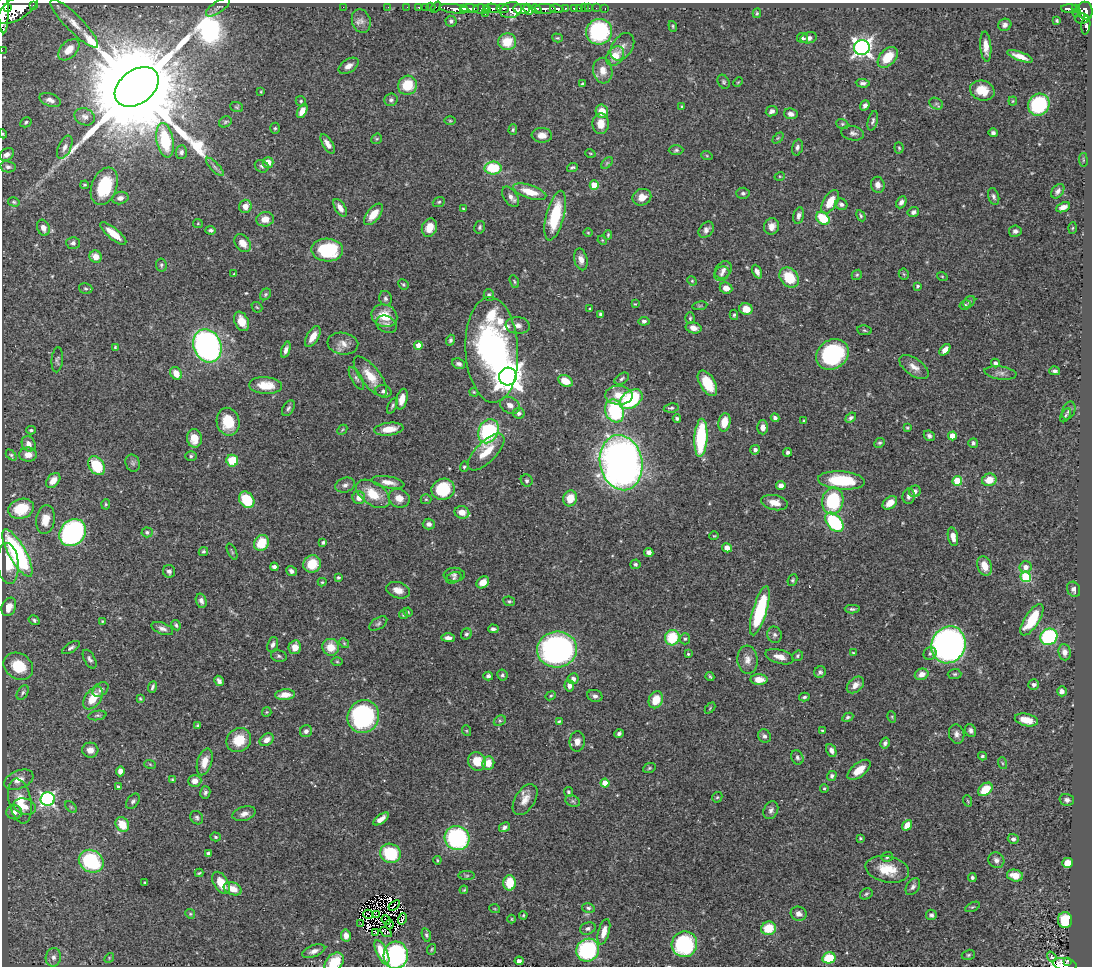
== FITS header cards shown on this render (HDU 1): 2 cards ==
NAXIS1  =                 1090
NAXIS2  =                  964

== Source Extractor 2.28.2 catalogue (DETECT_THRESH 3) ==
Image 1090 x 964 px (HDU 1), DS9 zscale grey, 1 PNG px = 1 image px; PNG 1094 x 968 px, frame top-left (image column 1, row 964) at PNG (2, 3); each listed source drawn as its Kron ellipse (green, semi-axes under 4 px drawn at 4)
Background 0.507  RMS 0.019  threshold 0.0565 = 3 sigma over >= 5 px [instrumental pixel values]
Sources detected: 519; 3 with non-positive FLUX_AUTO (blend fragments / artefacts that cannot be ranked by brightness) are neither listed nor drawn; of the other 516, the 500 brightest by FLUX_AUTO listed and drawn (16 fainter detections omitted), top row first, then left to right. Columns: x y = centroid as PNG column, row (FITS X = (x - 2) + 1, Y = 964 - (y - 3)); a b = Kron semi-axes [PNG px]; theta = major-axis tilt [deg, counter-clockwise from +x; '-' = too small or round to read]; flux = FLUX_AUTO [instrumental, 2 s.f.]
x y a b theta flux
34 5 3 3 - 74
218 7 14 5 35 3.8
343 7 2 2 - 2.3
388 7 2 2 - 6.9
407 7 2 2 - 6.8
419 7 3 3 - 22
425 7 2 2 - 9.7
431 7 4 2 - 12
436 7 6 2 51 12
8 8 3 2 - 220
18 8 24 10 34 3700
463 8 3 2 - 97
492 8 8 4 -7 280
503 8 6 3 -9 190
565 8 3 3 - 100
574 8 4 3 - 59
579 8 2 2 - 5.1
584 8 2 2 - 6.6
589 8 2 2 - 4.3
596 8 2 2 - 6.1
605 8 3 2 - 8.8
454 9 15 4 -7 720
470 9 9 3 -2 480
481 9 8 4 -2 120
486 9 4 2 - 79
522 9 8 5 1 1100
528 9 6 3 -64 490
537 9 5 3 - 360
545 9 10 5 -3 770
557 9 7 4 -10 220
1069 9 8 3 1 180
1076 9 3 3 - 73
3 10 23 5 -89 2000
511 10 11 8 10 630
1085 11 9 7 -80 490
485 13 3 3 - 93
757 13 5 3 - 1.7
1077 13 4 3 - 48
1082 18 7 5 4 160
361 21 12 9 -70 7.2
451 21 5 5 - 3.1
1057 21 3 3 - 1.9
74 23 33 8 -45 22
1005 25 7 6 - 4.5
1086 25 9 4 85 84
673 26 5 4 - 1.6
599 32 13 12 - 150
557 38 5 4 - 1.6
802 38 6 5 - 2.3
809 38 8 5 12 4.6
507 42 9 8 - 29
622 47 15 10 55 9.3
862 47 8 7 - 580
986 47 15 5 -86 11
2 50 2 2 - 5.1
69 50 13 8 45 17
615 56 10 8 52 22
1020 56 13 4 -20 12
888 57 12 7 47 29
349 66 11 6 33 7.2
603 71 13 9 -82 14
724 82 7 5 -60 2.5
738 82 5 3 - 1.2
863 83 7 4 -4 3.3
582 84 3 3 - 1.7
407 85 10 9 - 35
137 87 24 16 37 63000
982 90 12 10 -16 23
261 92 3 3 - 1.2
50 100 11 6 -19 6.2
391 100 7 6 - 3.2
301 101 5 5 - 2.1
1013 101 4 4 - 1.2
936 104 7 5 -29 3.2
865 105 5 4 - 4.3
1039 105 11 10 - 120
682 106 3 3 - 1.5
237 107 6 5 - 1.7
302 111 7 4 62 12
602 111 7 6 - 18
772 111 6 5 - 4.8
791 114 7 5 -11 5.3
85 117 10 8 -23 6
450 121 6 4 -1 1.5
873 121 10 4 75 3.3
26 122 6 5 - 2.3
225 122 6 5 - 2.2
601 124 10 8 89 14
842 124 6 5 - 2.1
275 128 5 5 - 2
513 129 5 4 - 1.9
853 133 11 7 -12 5
993 133 5 4 - 3.5
3 134 5 3 - 1.2
542 135 10 7 -4 10
778 138 6 4 44 1.5
377 139 6 5 - 1.7
165 140 17 8 -80 65
328 144 11 5 -58 8.5
65 147 12 6 64 6.2
797 147 8 5 75 4
899 148 5 4 - 1.8
676 150 7 5 2 2.6
181 152 7 5 86 3.6
590 153 5 3 - 1.2
7 154 8 5 31 6.1
707 156 6 3 -19 1.6
1083 160 7 3 -82 1.4
268 162 5 5 - 15
607 163 7 4 45 2.2
262 166 7 6 - 3
8 167 7 5 -11 3.8
215 167 12 4 -46 4
493 168 8 6 1 49
572 168 5 3 - 2.6
780 176 5 3 - 1.1
85 185 4 3 - 1.8
594 185 4 4 - 33
878 185 8 7 - 7.7
104 186 19 12 69 70
1058 191 8 5 52 4.2
530 192 17 6 -18 25
743 193 6 5 - 3.1
994 196 8 5 -72 3.6
511 197 11 6 -55 6.1
642 197 9 8 - 12
120 198 8 6 13 6.6
14 202 6 4 -16 2
439 202 6 4 22 2
830 202 13 7 59 23
901 202 6 5 - 4.5
841 204 6 5 - 4.3
245 206 7 6 - 13
1063 207 7 4 22 6.9
340 208 10 5 -59 7.6
463 209 3 3 - 1.6
913 212 6 5 - 3.8
373 214 13 6 50 19
799 215 8 5 76 5.1
555 216 25 9 76 69
861 216 6 4 -62 2.1
823 218 8 5 -41 49
265 219 9 7 9 14
198 223 5 4 - 1.3
772 226 8 7 - 8.8
480 227 6 5 - 2.8
43 228 8 6 -70 8.9
429 228 9 7 68 19
1073 228 6 4 87 1.5
211 230 5 4 - 3.2
706 230 9 6 52 5.2
1015 231 6 5 - 4.8
588 233 5 3 - 1.1
113 234 16 5 -39 24
608 235 5 3 - 1.6
602 240 5 4 - 1.3
73 243 7 6 - 3.7
243 243 10 7 -51 12
327 250 16 11 -2 79
96 257 6 6 - 14
581 259 11 6 -76 8.2
161 265 7 5 -80 2.5
723 270 9 7 48 6.1
757 272 7 4 -65 6.3
234 274 4 3 - 1.4
722 274 8 7 - 4.9
904 274 5 5 - 1.9
857 275 5 4 - 1.8
942 276 5 3 - 1.3
789 277 11 8 -47 42
514 281 7 3 -69 1.6
692 281 5 4 - 1.5
403 284 5 5 - 2
918 286 3 3 - 2.4
726 288 6 5 - 11
86 289 7 5 -17 2.1
265 294 6 5 - 2
489 295 5 5 - 2.7
385 298 7 6 - 3.9
969 302 7 5 46 2.4
635 304 3 3 - 1.2
965 305 6 4 32 1.7
700 306 7 3 8 1.7
257 307 6 4 -43 1.6
590 309 3 2 - 1.3
746 309 6 6 - 15
601 314 4 3 - 3.5
734 315 5 4 - 2
384 316 13 11 -23 29
690 318 6 5 - 2.1
242 321 10 7 -67 17
644 321 5 4 - 3.2
386 324 11 8 -28 5.5
518 326 12 8 -7 7.7
694 328 8 5 -13 8.3
864 330 7 4 -8 2
313 337 12 6 59 16
450 340 5 4 - 2.6
343 344 15 11 -7 12
418 345 4 4 - 11
207 346 17 13 -67 490
115 347 4 4 - 1.5
286 350 8 4 72 5.4
492 350 53 26 -87 430
945 350 7 4 50 8.2
832 354 17 14 35 130
57 360 12 5 86 3.4
995 363 4 4 - 4.8
459 364 7 5 -20 4.4
914 367 17 8 -35 11
1055 371 5 4 - 3.6
176 373 7 5 -57 14
1000 373 16 6 -7 6.5
370 376 24 9 -52 25
508 377 9 8 - 2000
356 378 13 5 -61 3.9
622 379 8 5 34 2.7
565 381 7 5 -27 23
707 383 14 7 -59 31
265 385 16 8 -4 28
383 391 8 6 -17 3.8
474 392 5 3 - 1.5
619 395 14 9 -3 20
402 399 10 5 75 13
631 399 12 8 35 120
510 405 10 8 -28 7.9
392 406 8 4 64 2.5
288 408 8 5 57 3.3
671 408 7 4 9 2.7
615 411 12 9 -69 95
1069 411 9 6 67 4.3
519 413 6 5 - 4
1066 415 7 4 60 2
677 418 4 3 - 2.7
775 418 4 4 - 3.9
851 418 6 4 40 3
804 421 4 3 - 1.2
228 422 14 11 -77 34
724 422 9 6 79 21
763 427 7 5 -89 7.7
907 428 4 3 - 1.4
389 429 14 6 7 19
31 430 5 4 - 1.9
342 430 6 4 45 1.5
488 431 12 9 65 120
929 436 6 4 -42 3.1
952 436 4 4 - 19
194 438 9 7 -85 19
701 438 19 6 86 110
879 443 6 4 26 2.1
973 443 5 4 - 2.9
29 444 8 6 -57 7.4
755 450 4 4 - 5.1
486 452 24 10 45 27
788 452 4 4 - 2.7
11 455 6 4 -45 1.9
28 455 9 7 -1 9.7
191 456 6 5 - 2.3
232 461 6 5 - 41
133 463 9 7 -66 3.7
621 463 28 21 -79 960
97 466 10 7 -56 56
464 467 5 4 - 2
53 480 8 6 50 12
841 480 23 9 -4 68
989 480 7 6 - 18
527 481 6 5 - 2.8
957 481 5 4 - 52
388 482 16 6 -10 11
345 485 10 7 19 5.1
781 486 4 4 - 8
443 489 12 10 18 69
915 491 6 5 - 4.8
373 494 19 11 -35 32
909 496 7 6 - 5
359 498 6 6 - 8.9
399 498 11 9 -25 12
570 498 8 7 - 23
426 499 5 5 - 1.7
247 500 9 7 -54 48
833 501 13 10 79 98
774 503 13 7 -11 14
890 503 8 5 39 14
106 504 5 4 - 1.6
21 509 13 10 17 36
462 512 7 6 - 14
45 520 14 9 82 15
834 522 11 7 -49 110
429 524 6 5 - 5.8
147 532 5 5 - 3.3
73 533 15 12 46 310
714 536 5 4 - 1.3
953 537 9 5 -79 10
323 542 4 3 - 2.1
261 543 8 7 - 36
727 548 5 4 - 9.7
203 552 5 4 - 2.1
232 552 9 2 -65 1.5
649 552 5 4 - 6.3
17 553 27 8 -61 190
8 563 20 10 -84 25
312 564 9 8 - 31
635 564 5 5 - 2.4
985 566 10 7 -71 17
274 567 4 4 - 4.3
1026 567 6 5 - 7.3
169 571 6 6 - 3.9
291 571 5 4 - 4.4
454 575 10 7 -3 3.9
338 577 3 3 - 2
1026 577 5 5 - 83
454 578 8 5 24 2.9
792 580 6 4 64 2
322 582 4 4 - 1.5
483 582 7 5 39 12
1074 589 8 6 -64 5.2
398 590 12 8 -19 10
201 601 7 5 -73 5.4
509 601 6 4 -9 2.2
9 607 9 7 66 13
852 609 7 4 -1 2.8
760 611 25 7 73 110
408 612 5 4 - 1.4
403 615 4 4 - 1.9
34 620 6 4 -33 2.5
1032 620 18 7 57 49
102 621 4 3 - 1.2
378 624 10 5 33 3.4
176 625 5 4 - 2.3
162 629 11 5 -22 5.6
493 629 5 3 - 3.2
466 634 6 5 - 2.6
774 635 8 7 - 4
1049 637 9 8 - 150
448 638 7 4 -1 6
672 638 8 7 - 48
685 639 5 5 - 2.3
344 643 5 4 - 1.8
273 644 8 5 71 4.4
948 645 19 16 64 580
71 647 10 4 31 3.2
295 647 7 6 - 12
331 647 8 8 - 20
557 649 20 18 5 410
1065 652 8 6 -83 6.8
853 653 4 3 - 1.3
930 653 7 6 - 3
688 654 3 3 - 1.6
279 656 8 5 -12 3
797 656 6 5 - 2
779 657 14 7 -15 11
90 659 10 5 -60 3.9
747 660 14 10 -85 9.4
337 662 6 4 -1 1.5
18 666 15 12 -34 40
820 672 6 5 - 3.1
922 674 7 5 22 11
955 674 7 5 1 2.4
502 675 5 5 - 2.5
488 676 5 4 - 3.2
710 676 4 3 - 1.7
573 679 5 5 - 7.1
759 679 8 5 -3 15
219 681 5 4 - 4.5
855 685 10 7 42 8.5
1034 685 5 5 - 4.1
569 686 6 5 - 6.5
153 687 6 3 67 2.6
101 690 9 6 39 5.2
1062 691 5 5 - 5
23 693 8 5 59 2.6
285 695 10 5 5 13
551 696 5 4 - 1.6
595 696 8 6 -16 4
804 697 5 4 - 2.5
93 698 13 8 55 27
140 698 4 3 - 1.4
656 700 9 7 65 23
710 708 6 4 47 1.5
267 712 5 4 - 1.4
97 715 9 4 9 2.8
363 717 17 15 59 220
848 717 6 4 28 2.2
892 717 6 3 -73 1.5
1026 720 12 6 -13 17
500 721 6 5 - 2.2
559 721 4 3 - 1.4
198 725 4 3 - 1.8
822 730 3 3 - 1.3
306 731 6 6 - 4.5
467 731 5 3 - 1.4
971 731 7 5 -62 4.3
619 734 5 4 - 3
957 734 10 7 -76 6
764 736 7 6 - 4.4
239 740 13 11 39 31
267 740 8 5 36 7.7
577 741 10 7 83 9.2
885 743 6 4 59 3.2
90 750 8 7 - 8.4
831 750 7 4 -66 6.5
982 756 4 3 - 1.9
797 757 7 6 - 3.5
477 761 9 8 - 25
205 762 14 7 73 15
488 763 7 6 - 16
1002 763 6 4 -71 1.7
150 764 6 3 -20 1.5
649 768 6 5 - 2
859 770 14 7 39 16
120 771 5 4 - 5.6
832 776 5 4 - 3.2
172 779 3 2 - 1.3
19 780 15 9 22 14
195 781 6 6 - 9
605 783 4 4 - 25
118 787 4 3 - 2.8
824 788 4 3 - 1.5
985 789 8 5 40 28
205 792 6 5 - 3
568 792 5 4 - 2.3
717 797 6 4 42 1.8
48 799 7 7 - 270
525 800 17 10 58 13
1067 800 7 6 - 4
20 801 23 11 -78 30
133 801 9 5 51 3.2
573 801 7 5 -22 2.7
968 801 6 3 -70 1.2
25 807 11 8 -15 9.4
71 807 7 4 -45 1.8
771 810 9 7 62 4.9
14 812 8 7 - 7.8
244 814 12 7 17 7.5
197 818 7 6 - 3
381 819 9 4 36 9
122 824 8 6 -55 26
907 825 6 4 52 18
504 827 6 4 30 4
216 837 5 4 - 1.9
457 838 12 12 - 160
860 838 4 3 - 1.5
1013 839 5 5 - 3.7
208 853 4 4 - 3.3
390 853 10 9 - 71
887 857 6 5 - 2.5
437 860 4 3 - 1.4
996 860 8 7 - 5.6
91 861 13 11 -31 120
1068 863 5 5 - 23
887 869 22 13 -12 29
199 873 4 3 - 1.6
1015 875 8 6 -13 16
467 876 8 4 0 2.1
972 877 4 4 - 2.4
145 882 3 2 - 1.3
221 883 12 7 -59 22
509 883 7 6 - 31
913 887 9 6 56 4.2
233 889 9 6 -21 14
464 890 4 3 - 1.4
866 894 6 5 - 2.3
394 905 6 2 35 2.2
972 907 8 4 26 2
588 908 6 4 -10 2.5
495 909 5 3 - 1.1
190 914 5 4 - 2
368 914 5 2 - 1.7
799 914 8 7 - 7
376 915 3 2 - 1.2
523 915 4 3 - 1.4
931 915 5 5 - 3.7
402 919 6 3 76 2.5
512 919 4 3 - 1.1
386 920 5 2 - 1.3
1065 920 8 7 - 41
360 923 4 2 - 1.5
389 925 5 2 - 1.2
588 928 8 6 19 4.3
769 928 7 6 - 34
386 932 6 3 -32 2.9
604 932 13 5 75 13
376 933 3 2 - 2.1
426 935 7 4 -75 2.3
346 936 6 5 - 8.3
684 944 13 12 - 120
431 949 5 3 - 1.4
588 950 12 11 - 130
314 951 12 5 19 6.3
382 952 13 5 -65 23
396 955 13 12 - 200
968 955 7 5 16 2.3
53 957 9 7 78 6.1
1052 957 5 3 - 5.5
109 958 5 4 - 1.6
829 958 6 5 - 44
519 961 4 4 - 5.9
1067 961 3 2 - 17
334 962 11 8 46 35
1065 964 12 6 -11 100
At the frame edge (FLAGS 8, measured only in part): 5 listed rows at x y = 3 10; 2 50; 3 134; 334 962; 1065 964
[16 fainter detections neither listed nor drawn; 3 non-positive-flux detections neither listed nor drawn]